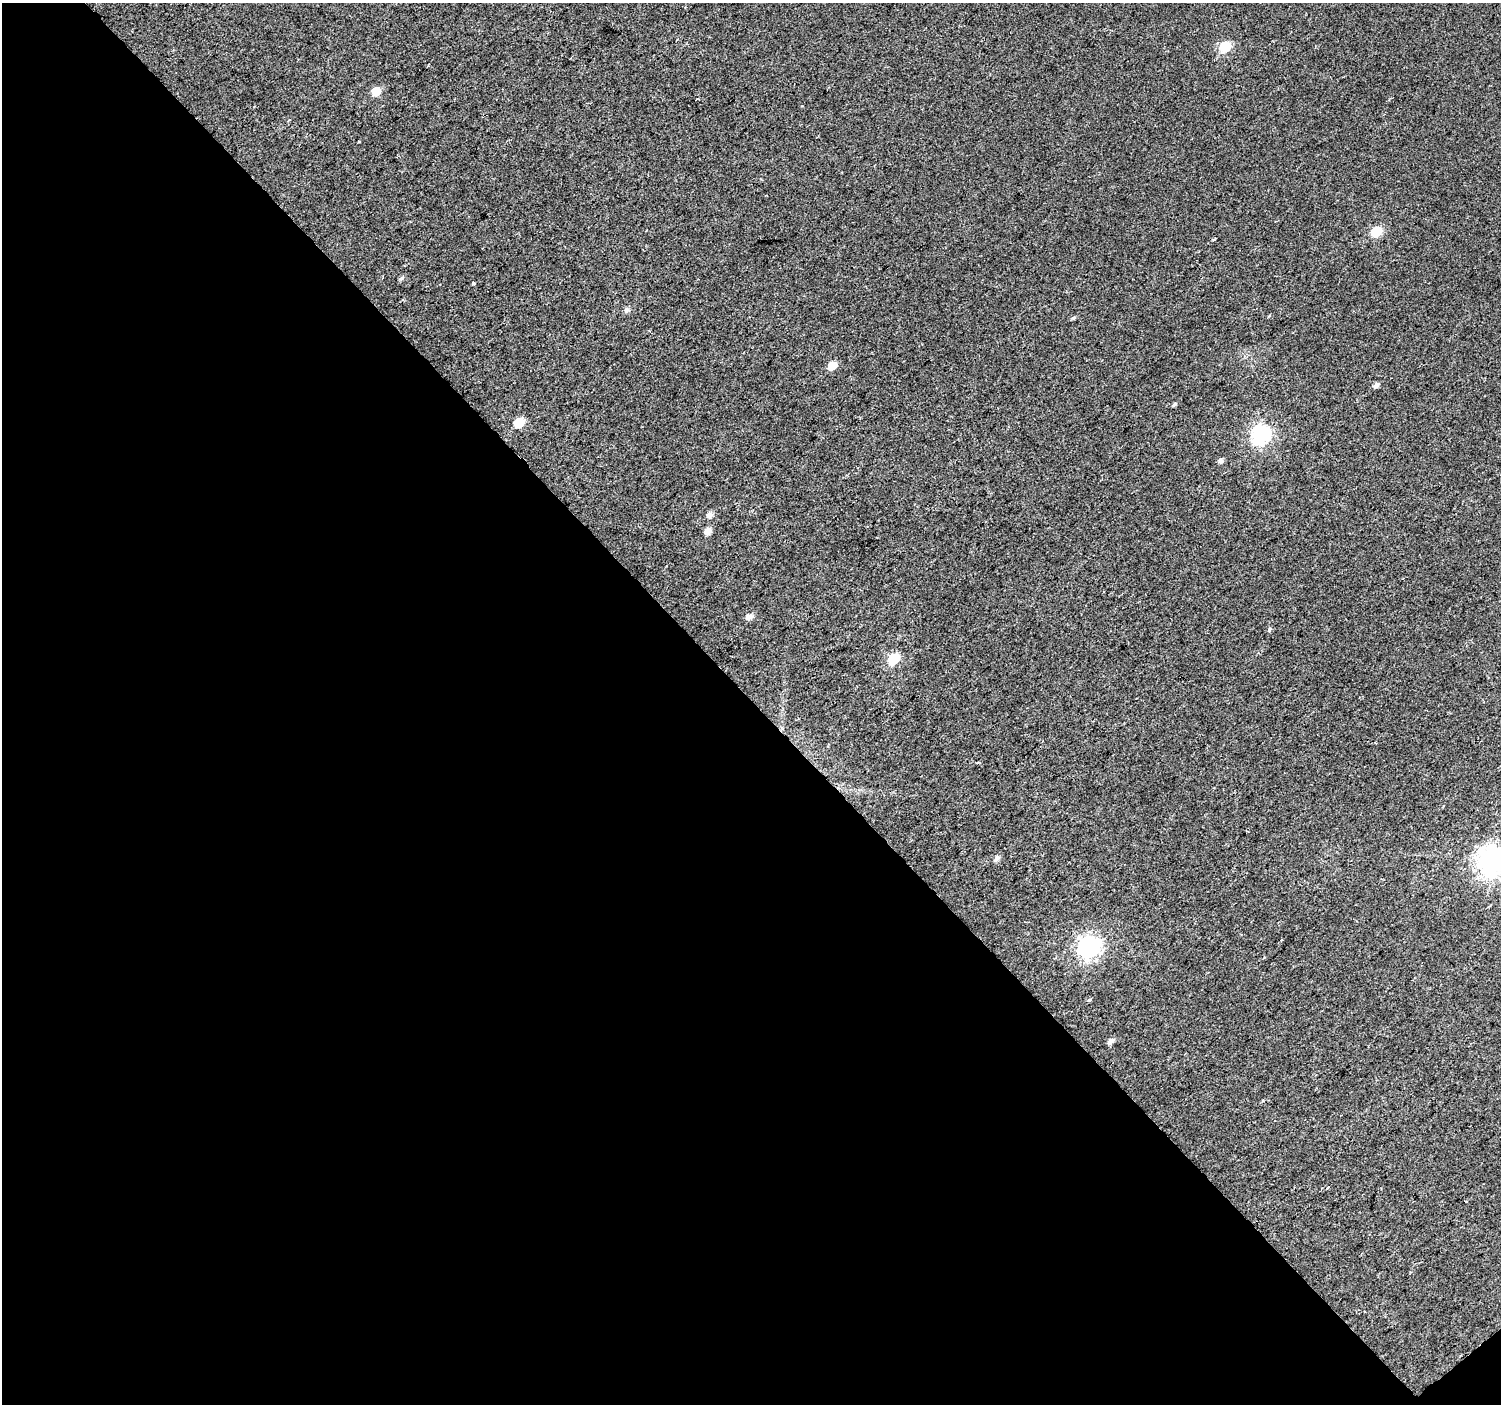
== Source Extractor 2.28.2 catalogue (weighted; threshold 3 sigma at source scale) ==
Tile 3 of 2 x 2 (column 1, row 2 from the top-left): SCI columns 1-1499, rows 99-1500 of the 2998 x 2984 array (HDU 1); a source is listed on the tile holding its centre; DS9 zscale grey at full resolution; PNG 1503 x 1406 px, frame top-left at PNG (2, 3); no overlay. Shown black and unused: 50% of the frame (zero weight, under 2 of 3 exposures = <1% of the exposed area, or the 3 px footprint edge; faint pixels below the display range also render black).
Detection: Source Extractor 2.28.2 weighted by HDU 2 'WHT'; one run over the whole footprint, this tile lists its part. Background 0.0177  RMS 0.0077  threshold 0.0349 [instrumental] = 3 sigma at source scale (4.5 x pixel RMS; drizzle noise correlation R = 1.50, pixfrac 1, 0.0396/0.0396 arcsec/px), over >= 5 px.
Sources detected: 28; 1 cosmic-ray / hot-pixel residue — not listed; the other 27 listed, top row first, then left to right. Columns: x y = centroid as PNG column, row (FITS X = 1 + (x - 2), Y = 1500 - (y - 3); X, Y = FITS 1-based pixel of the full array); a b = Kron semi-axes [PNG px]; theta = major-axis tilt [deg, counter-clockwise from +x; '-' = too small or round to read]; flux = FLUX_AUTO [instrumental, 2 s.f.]
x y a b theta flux
1225 47 6 6 - 45
376 91 6 6 - 16
359 141 3 3 - 1.2
1376 231 6 6 - 34
1214 239 4 3 - 1
401 278 7 5 27 1.5
473 283 3 3 - 3.1
626 310 7 5 79 1.7
1073 318 5 4 - 1.1
832 365 6 6 - 14
1376 385 6 5 - 3.1
1174 404 6 4 44 1.3
519 423 6 6 - 25
1261 434 8 8 - 220
1220 460 7 6 - 2.2
709 515 7 6 - 3.6
708 531 8 6 67 5.5
749 617 7 5 31 4.5
1270 629 5 3 - 2.2
893 659 6 6 - 38
997 859 8 6 51 2.8
1492 860 10 10 - 720
1089 946 9 8 - 330
1089 1000 3 3 - 3.6
1110 1041 8 5 44 3.1
1328 1187 3 3 - 3.6
1466 1201 3 3 - 1.2
Isophote crosses this tile's border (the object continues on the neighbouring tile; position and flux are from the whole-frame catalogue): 1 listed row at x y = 1492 860